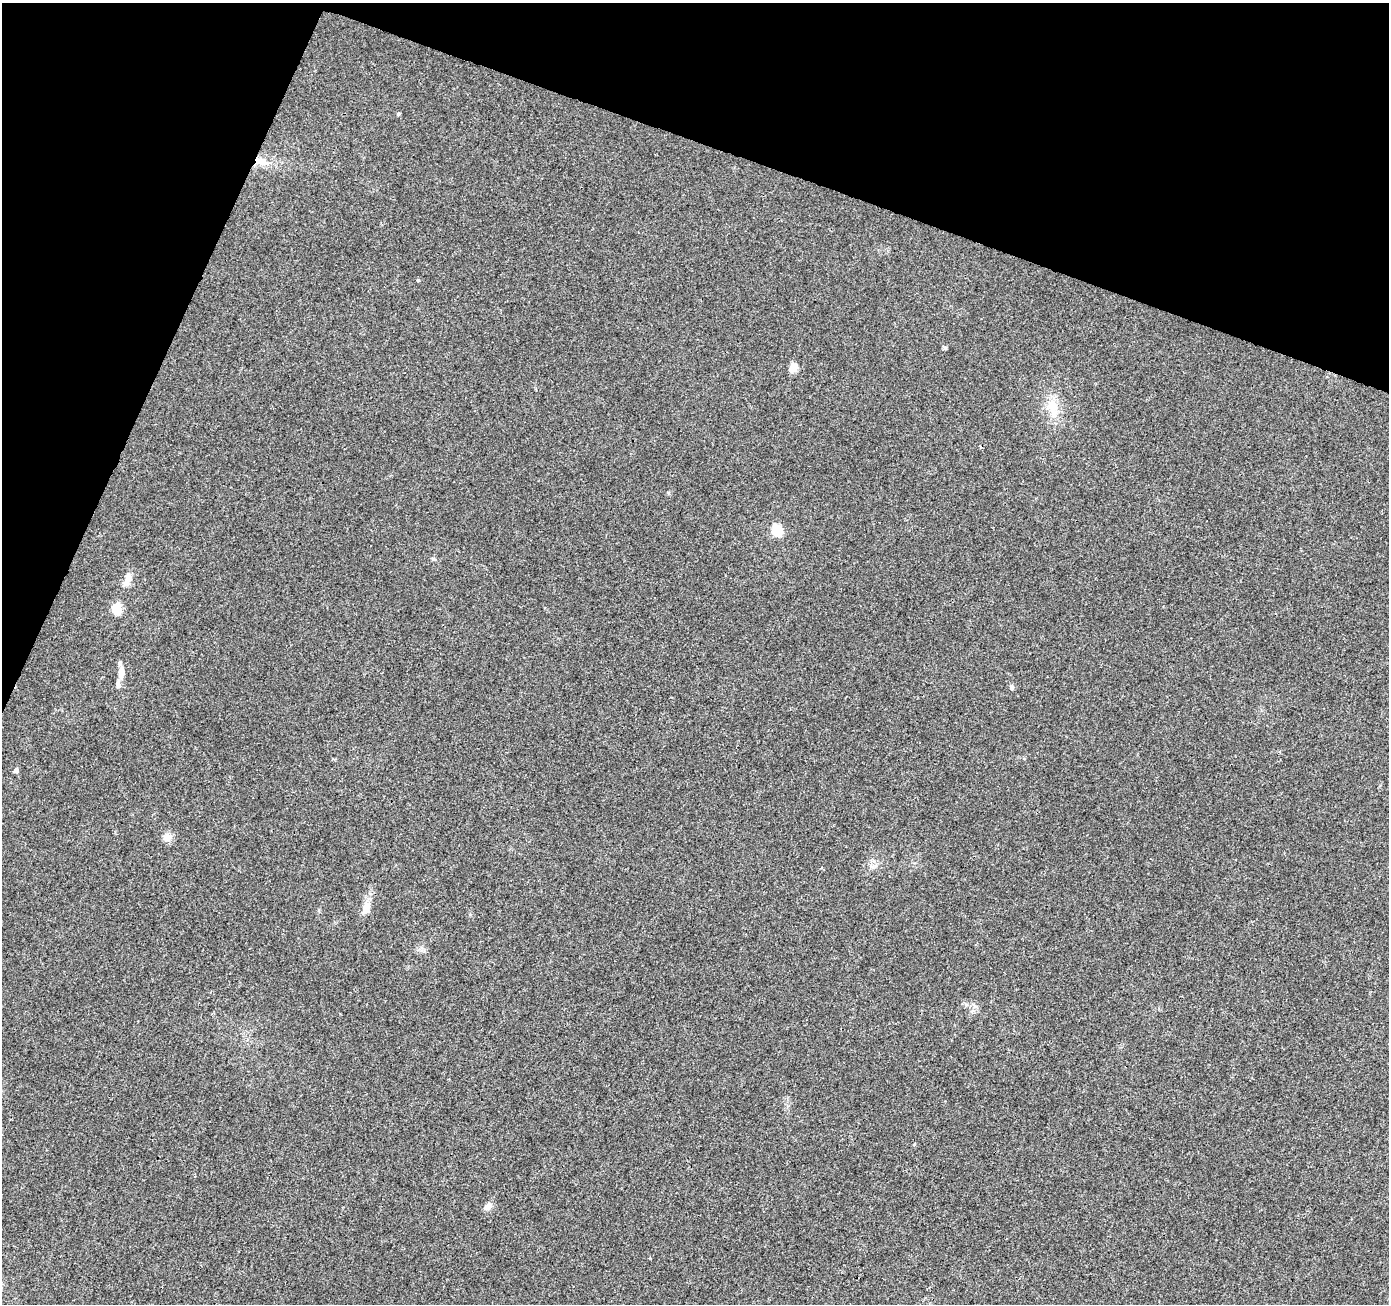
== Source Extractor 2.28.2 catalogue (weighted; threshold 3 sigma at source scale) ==
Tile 2 of 4 x 4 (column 2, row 1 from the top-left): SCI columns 1389-2775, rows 4114-5415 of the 5559 x 5690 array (HDU 1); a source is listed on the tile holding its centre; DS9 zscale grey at full resolution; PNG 1391 x 1306 px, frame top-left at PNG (2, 3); no overlay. Shown black and unused: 18% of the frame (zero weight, under 3 of 4 exposures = <1% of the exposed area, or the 3 px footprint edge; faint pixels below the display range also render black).
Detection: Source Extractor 2.28.2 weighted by HDU 2 'WHT'; one run over the whole footprint, this tile lists its part. Background 0.00725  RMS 0.0028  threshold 0.0125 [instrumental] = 3 sigma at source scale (4.5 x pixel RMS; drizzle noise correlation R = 1.50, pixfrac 1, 0.0396/0.0396 arcsec/px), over >= 5 px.
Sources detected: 18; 1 inside a brighter listed object's ellipse — not listed separately; the other 17 listed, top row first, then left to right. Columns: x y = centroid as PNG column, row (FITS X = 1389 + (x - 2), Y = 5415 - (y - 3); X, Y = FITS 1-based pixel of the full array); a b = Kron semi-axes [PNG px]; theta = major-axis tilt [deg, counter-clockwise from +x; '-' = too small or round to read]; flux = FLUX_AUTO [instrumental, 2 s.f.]
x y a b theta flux
398 114 5 4 - 0.36
261 161 18 9 -17 3.2
418 280 5 3 - 0.22
945 348 6 5 - 0.37
794 368 5 5 - 7.4
1052 407 26 13 -75 5.6
777 531 6 5 - 22
433 559 6 4 -12 0.39
127 579 19 8 70 2.5
117 608 13 10 -89 3.9
121 673 17 8 84 2.5
1011 687 8 5 -76 0.57
16 770 5 4 - 1.3
167 837 10 10 - 2
366 907 14 8 71 2.8
975 1006 8 4 -37 0.6
487 1207 12 7 36 1.5
Overlapping masked pixels (flux is a lower limit): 1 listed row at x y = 261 161
Unlisted compact peaks at least as high as the median listed source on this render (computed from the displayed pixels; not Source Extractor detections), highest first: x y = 914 1144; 668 492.